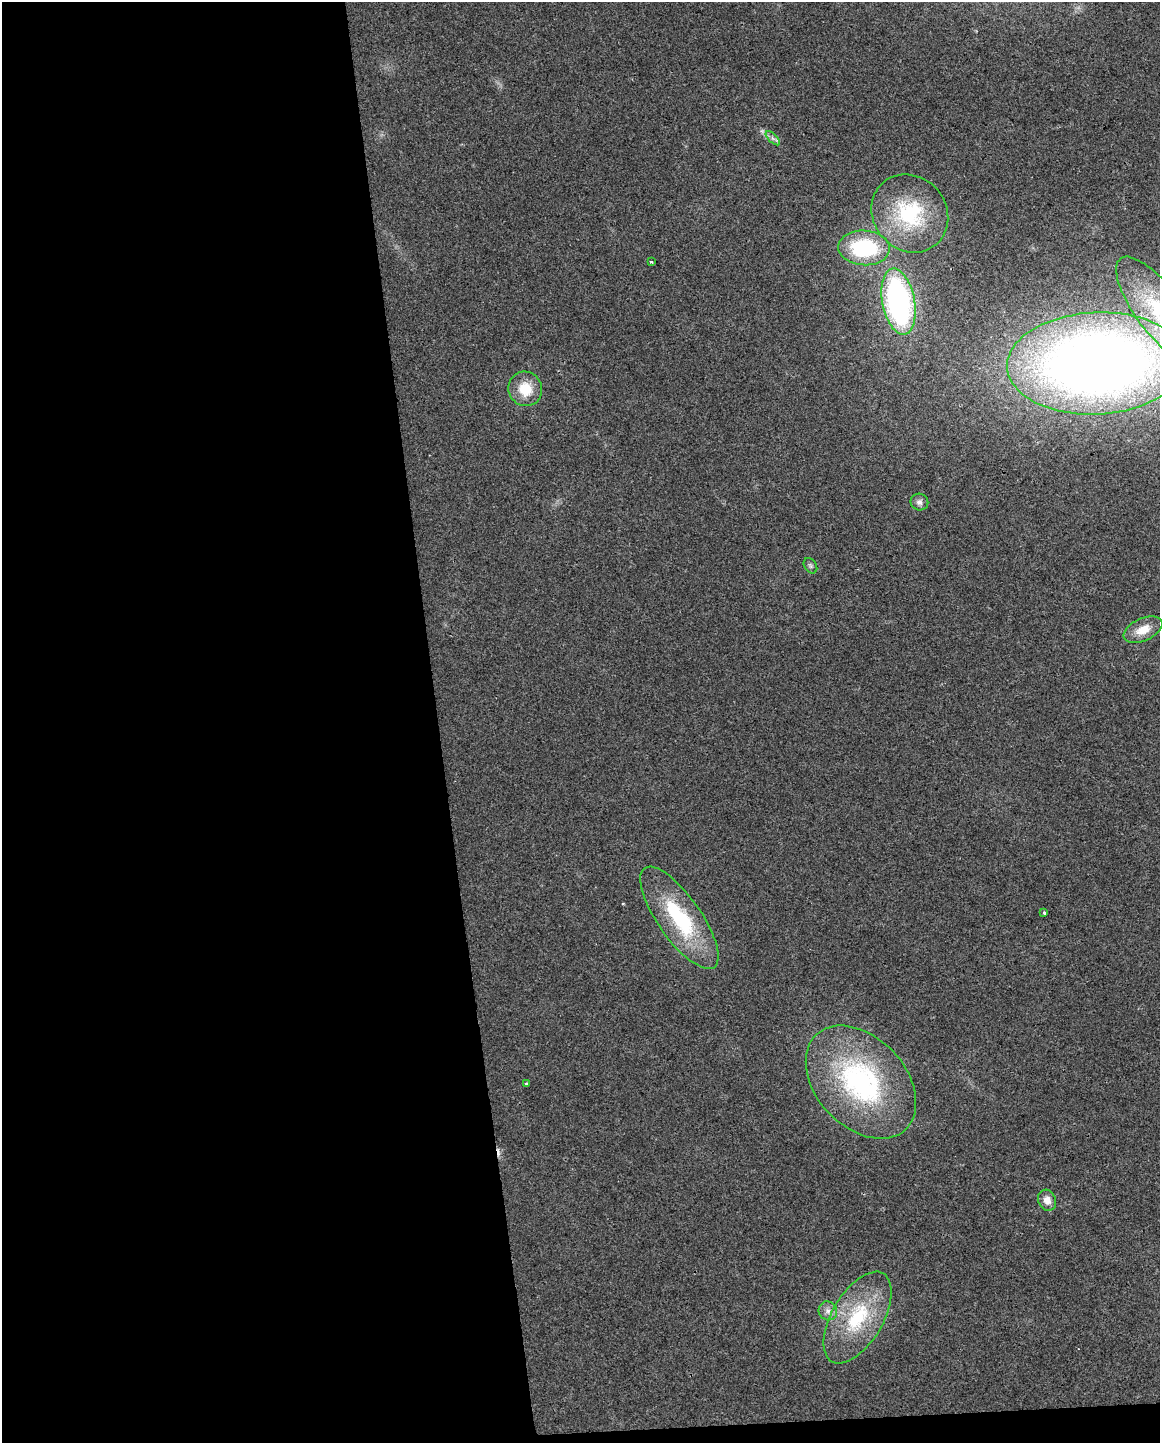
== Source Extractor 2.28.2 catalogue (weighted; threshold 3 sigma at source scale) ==
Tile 9 of 4 x 3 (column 1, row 3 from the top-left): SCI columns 1-1158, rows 55-1495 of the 4632 x 4387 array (HDU 1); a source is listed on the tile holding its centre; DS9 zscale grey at full resolution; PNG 1162 x 1445 px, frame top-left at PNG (2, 2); each listed source drawn as its Kron ellipse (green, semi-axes under 4 px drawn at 4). Shown black and unused: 39% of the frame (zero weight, under 2 of 3 exposures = <1% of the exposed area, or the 3 px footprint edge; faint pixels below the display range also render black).
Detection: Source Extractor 2.28.2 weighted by HDU 2 'WHT'; one run over the whole footprint, this tile lists its part. Background 0.0281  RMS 0.0062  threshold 0.0281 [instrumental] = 3 sigma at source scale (4.5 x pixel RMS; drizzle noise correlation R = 1.50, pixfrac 1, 0.0396/0.0396 arcsec/px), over >= 5 px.
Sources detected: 20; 1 cosmic-ray / hot-pixel residue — neither listed nor drawn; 1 inside a brighter listed object's ellipse — not listed separately; the other 18 listed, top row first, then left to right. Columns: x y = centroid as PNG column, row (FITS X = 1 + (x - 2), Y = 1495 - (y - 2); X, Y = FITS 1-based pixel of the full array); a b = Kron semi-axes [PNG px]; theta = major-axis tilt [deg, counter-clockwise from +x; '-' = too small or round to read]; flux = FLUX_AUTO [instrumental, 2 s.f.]
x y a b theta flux
773 138 9 3 -45 1.5
910 213 41 36 -50 53
864 248 26 17 -3 53
651 262 3 3 - 2.1
899 302 34 16 -79 160
1159 310 64 23 -53 57
1096 363 89 51 3 730
525 389 17 16 - 16
919 502 9 8 - 2.7
810 566 8 6 -56 1.4
1143 630 21 11 23 10
1044 912 3 3 - 1.1
679 918 60 21 -55 58
861 1082 65 44 -47 110
526 1084 3 3 - 1.2
1047 1200 11 9 -65 4.6
828 1311 9 9 - 3.6
858 1318 51 25 59 46
Isophote crosses this tile's border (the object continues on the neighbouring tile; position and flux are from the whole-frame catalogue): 2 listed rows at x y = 1159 310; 1096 363